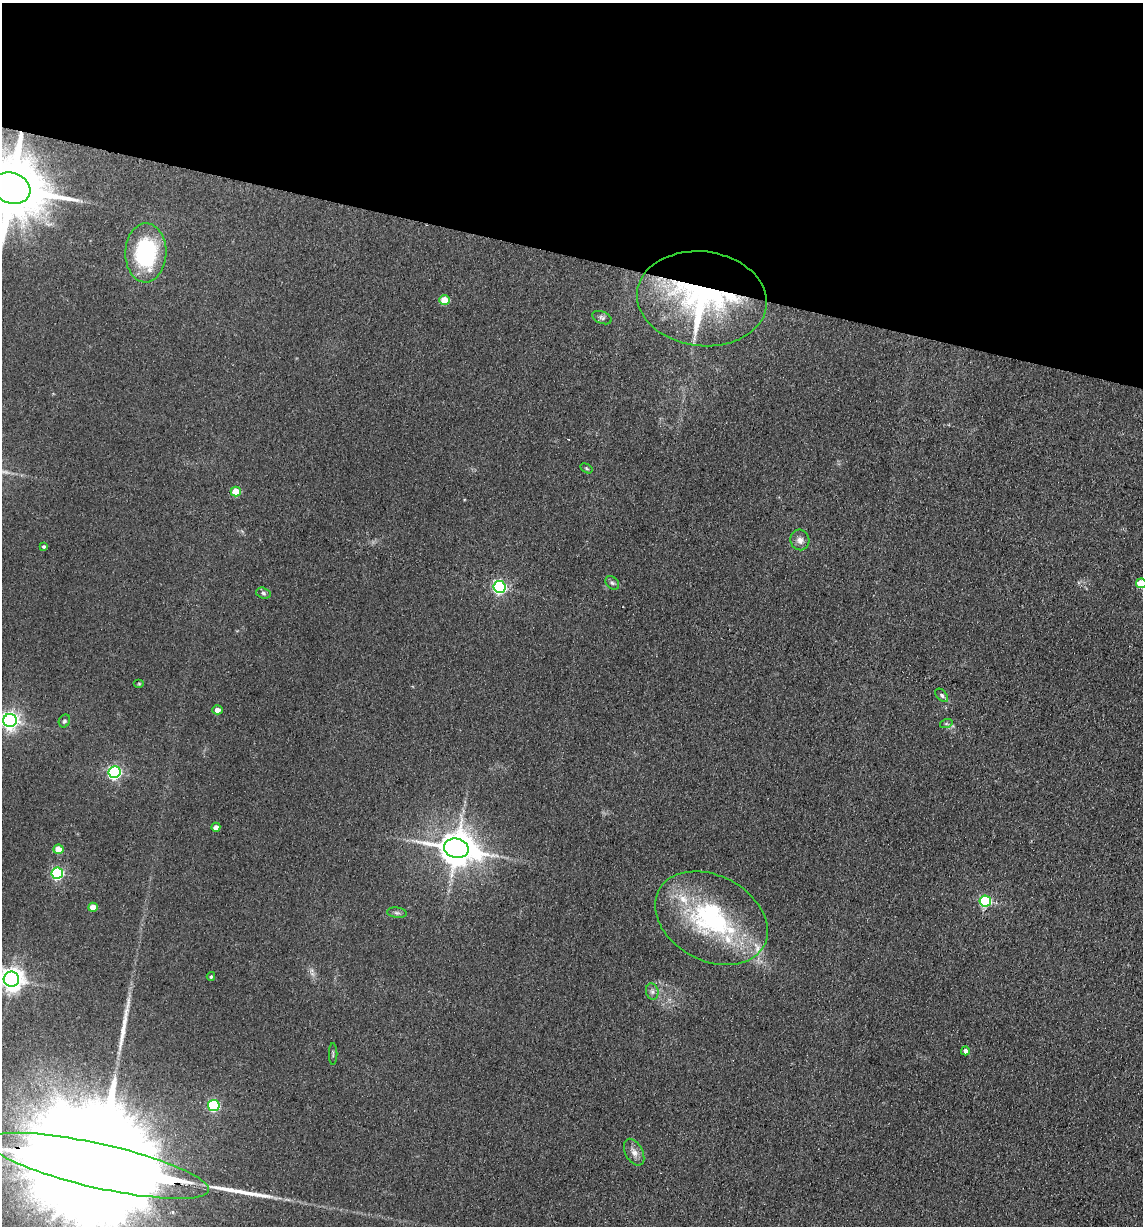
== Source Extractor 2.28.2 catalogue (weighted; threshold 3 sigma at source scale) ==
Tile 2 of 4 x 4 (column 2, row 1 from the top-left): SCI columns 1318-2458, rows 3688-4911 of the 5033 x 4924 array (HDU 1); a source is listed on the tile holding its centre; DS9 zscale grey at full resolution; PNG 1145 x 1228 px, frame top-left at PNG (2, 3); each listed source drawn as its Kron ellipse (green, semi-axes under 4 px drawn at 4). Shown black and unused: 21% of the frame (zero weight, under 2 of 3 exposures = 3% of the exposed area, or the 3 px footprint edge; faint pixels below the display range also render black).
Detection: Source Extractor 2.28.2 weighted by HDU 2 'WHT'; one run over the whole footprint, this tile lists its part. Background 0.132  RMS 0.012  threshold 0.0555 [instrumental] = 3 sigma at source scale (4.5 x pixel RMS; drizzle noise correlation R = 1.50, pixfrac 1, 0.05/0.05 arcsec/px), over >= 5 px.
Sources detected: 41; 2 long thin detections or spike segments (spike, bleed or trail) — neither listed nor drawn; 3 inside a brighter listed object's ellipse — not listed separately; the other 36 listed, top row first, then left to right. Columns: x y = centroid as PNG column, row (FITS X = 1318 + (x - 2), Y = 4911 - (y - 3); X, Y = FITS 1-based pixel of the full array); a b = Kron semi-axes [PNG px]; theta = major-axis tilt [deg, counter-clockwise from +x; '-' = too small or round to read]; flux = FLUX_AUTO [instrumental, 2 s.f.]
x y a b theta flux
11 188 19 15 -17 12000
146 253 29 20 89 120
702 299 65 47 -7 280
445 300 5 5 - 30
602 318 10 6 -21 3.1
586 468 6 4 -31 1.5
236 492 5 5 - 28
800 540 10 9 - 6.6
44 546 3 3 - 1.8
612 583 8 5 -43 2.7
1141 583 5 5 - 38
500 587 6 6 - 240
263 593 7 5 -18 2.7
139 683 5 3 - 1.2
942 695 8 5 -46 2.6
217 710 5 4 - 8.5
10 720 7 6 - 550
64 721 7 5 62 2.6
946 724 6 4 18 1.8
114 772 6 6 - 250
216 827 4 4 - 6.9
456 848 12 9 -11 3000
58 849 5 4 - 17
57 873 6 6 - 160
985 901 6 5 - 130
93 907 5 4 - 16
397 913 10 5 -7 3.2
711 918 60 42 -28 180
211 976 4 3 - 1.8
11 979 8 7 - 1000
652 991 8 6 -74 3.8
965 1051 4 4 - 4.7
333 1054 11 2 90 1.7
214 1105 6 5 - 130
634 1152 14 8 -62 7.7
99 1166 113 22 -13 130000
Overlapping masked pixels (flux is a lower limit): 3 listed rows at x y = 11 188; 702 299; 99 1166
Isophote crosses this tile's border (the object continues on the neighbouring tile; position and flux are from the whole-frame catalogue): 5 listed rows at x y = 11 188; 1141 583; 10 720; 11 979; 99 1166